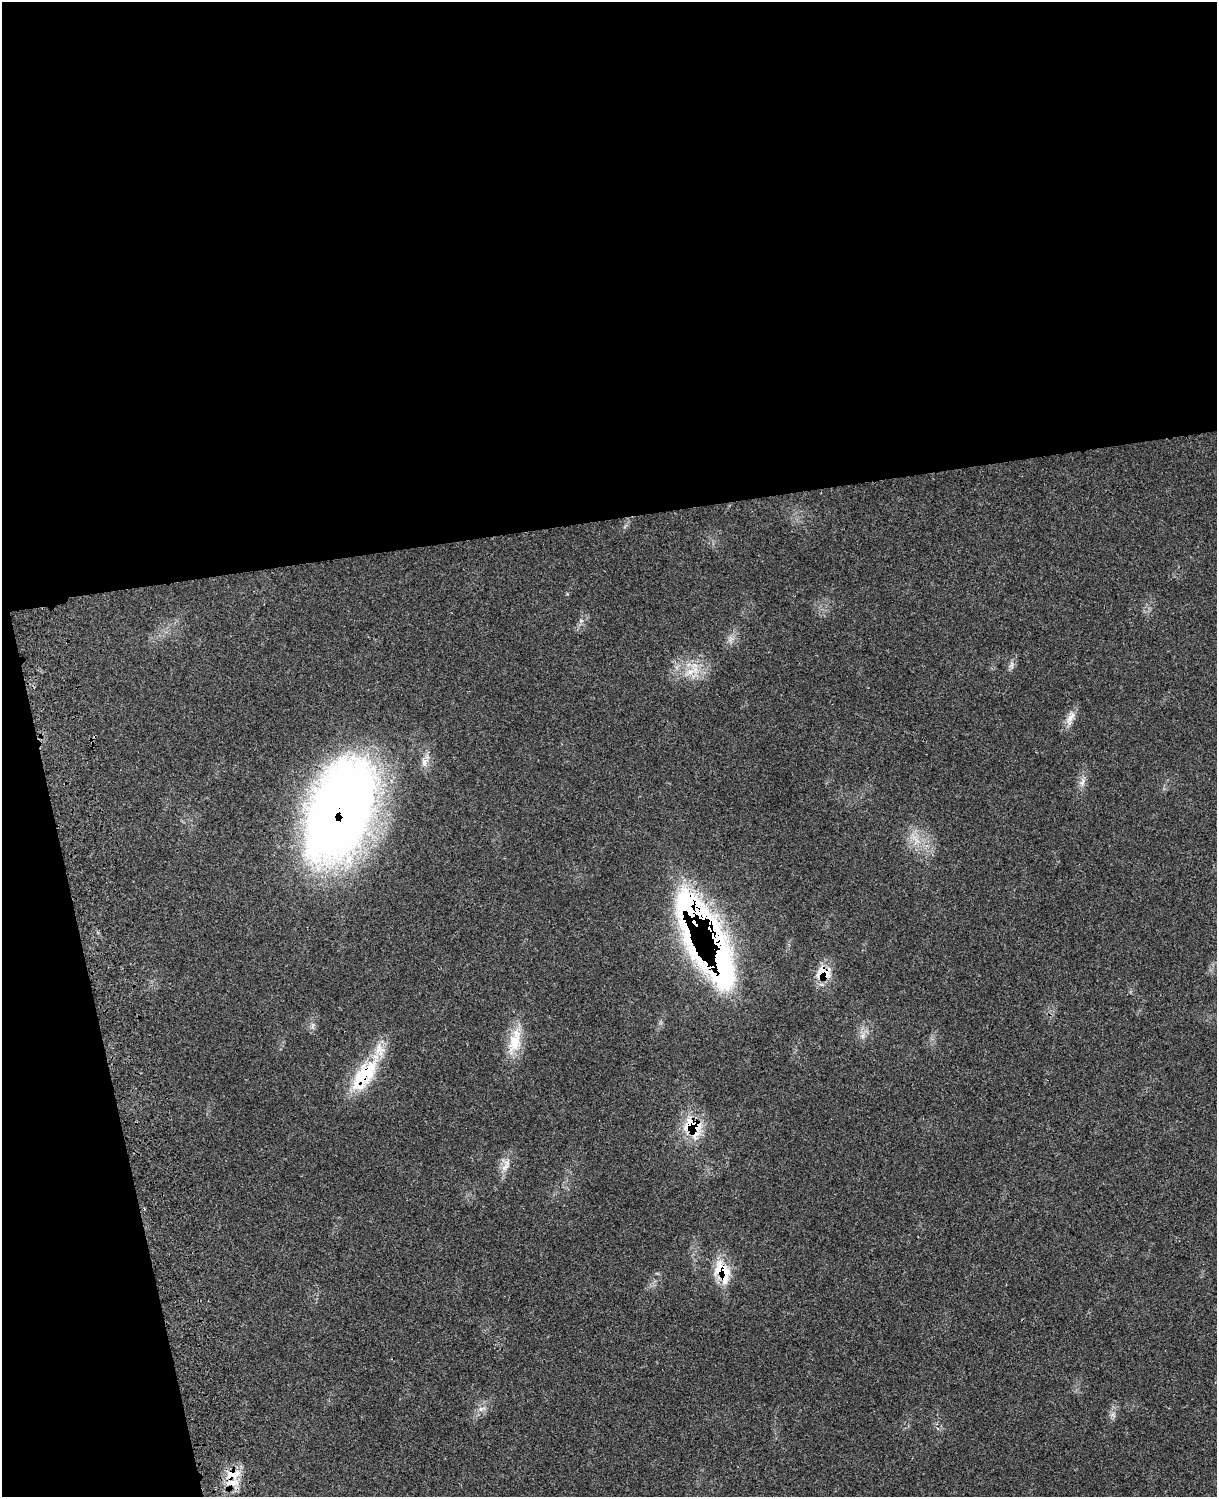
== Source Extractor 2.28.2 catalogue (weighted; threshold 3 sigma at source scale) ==
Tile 1 of 4 x 3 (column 1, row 1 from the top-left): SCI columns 119-1333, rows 3270-4764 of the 5091 x 4932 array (HDU 1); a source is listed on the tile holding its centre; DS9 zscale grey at full resolution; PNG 1219 x 1499 px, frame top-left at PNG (2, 2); no overlay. Shown black and unused: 40% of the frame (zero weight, under 3 of 4 exposures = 6% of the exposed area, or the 3 px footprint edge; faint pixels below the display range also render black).
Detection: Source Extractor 2.28.2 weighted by HDU 2 'WHT'; one run over the whole footprint, this tile lists its part. Background 0.0814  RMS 0.0059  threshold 0.0266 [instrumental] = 3 sigma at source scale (4.5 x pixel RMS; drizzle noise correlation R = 1.50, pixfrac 1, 0.05/0.05 arcsec/px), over >= 5 px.
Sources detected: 24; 1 long thin detection or spike segment (spike, bleed or trail) — not listed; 5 inside a brighter listed object's ellipse — not listed separately; the other 18 listed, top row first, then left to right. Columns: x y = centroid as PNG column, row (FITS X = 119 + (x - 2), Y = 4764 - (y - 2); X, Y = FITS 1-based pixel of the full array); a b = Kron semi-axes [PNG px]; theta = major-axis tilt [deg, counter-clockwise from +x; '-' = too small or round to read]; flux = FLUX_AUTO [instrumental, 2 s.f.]
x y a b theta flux
730 640 10 4 64 2.1
1011 665 11 6 87 2.1
690 672 12 7 8 5.4
1071 717 18 8 58 5.2
424 763 10 6 89 3.2
1082 782 11 7 63 3.1
340 810 108 59 68 490
916 841 12 9 88 5.7
691 906 77 29 -39 120
721 961 81 31 -84 150
823 972 23 19 20 12
515 1042 34 17 74 17
365 1073 50 21 52 37
693 1126 30 20 -12 21
505 1167 12 7 29 3.6
722 1272 33 19 -64 19
481 1409 11 6 21 2.6
233 1474 23 15 4 11
Overlapping masked pixels (flux is a lower limit): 8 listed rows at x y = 340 810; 691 906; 721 961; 823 972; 365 1073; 693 1126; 722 1272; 233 1474
Unlisted compact peaks at least as high as the median listed source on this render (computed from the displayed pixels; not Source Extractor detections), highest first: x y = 581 621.